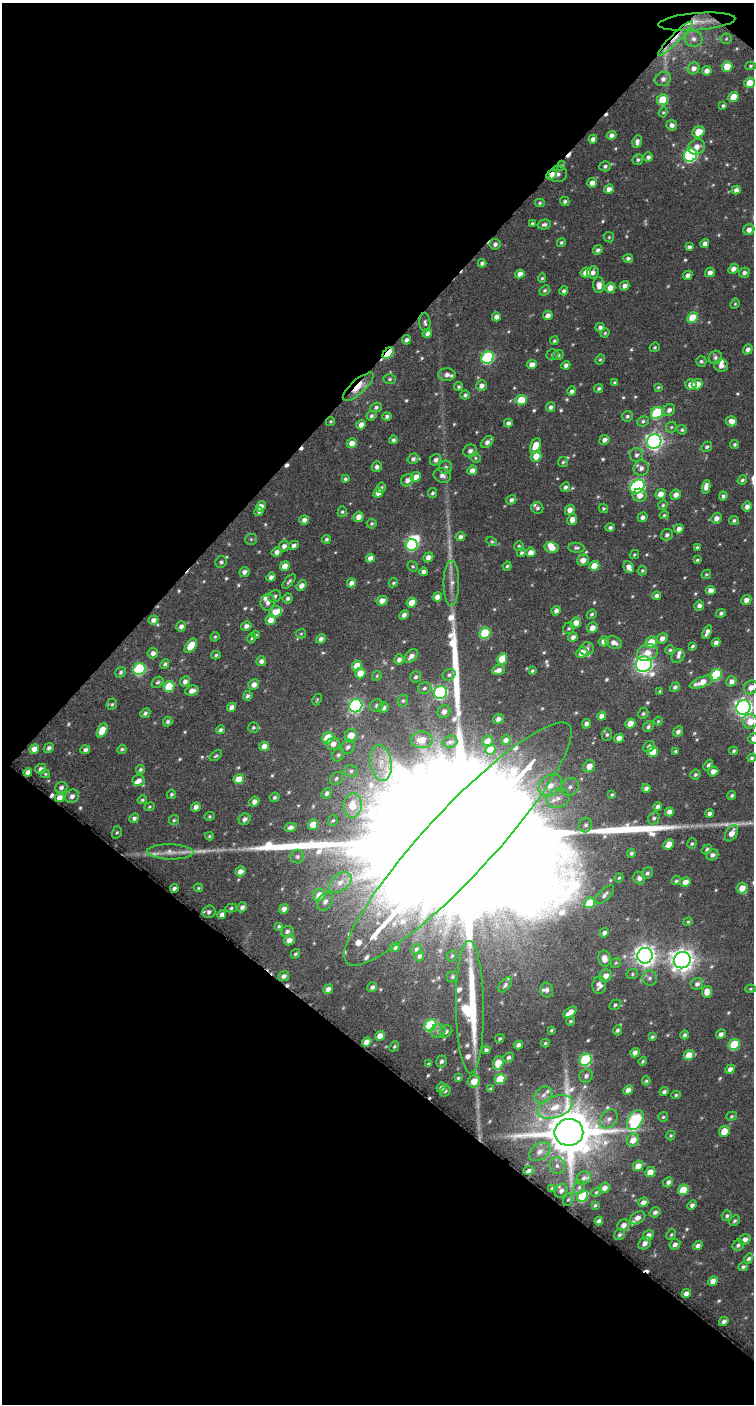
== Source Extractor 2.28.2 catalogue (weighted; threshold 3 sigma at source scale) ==
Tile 1 of 2 x 1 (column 1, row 1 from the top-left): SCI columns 7-758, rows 65-1466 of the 1518 x 1522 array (HDU 1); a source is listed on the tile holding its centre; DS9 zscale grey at full resolution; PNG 756 x 1406 px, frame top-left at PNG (2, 3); each listed source drawn as its Kron ellipse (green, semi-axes under 4 px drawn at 4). Shown black and unused: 50% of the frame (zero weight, under 4 of 7 exposures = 3% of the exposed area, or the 3 px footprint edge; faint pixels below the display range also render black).
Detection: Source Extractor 2.28.2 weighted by HDU 2 'WHT'; one run over the whole footprint, this tile lists its part. Background 0.0672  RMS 0.0095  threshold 0.0389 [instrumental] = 3 sigma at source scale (4.09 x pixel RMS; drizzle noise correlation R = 1.36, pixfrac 0.8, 0.0396/0.0396 arcsec/px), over >= 5 px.
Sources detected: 591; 6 too faint to see at this stretch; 1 inside a brighter object's white glare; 9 cosmic-ray / hot-pixel residue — neither listed nor drawn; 21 inside a brighter listed object's ellipse — not listed separately; of the other 554, all 500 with FLUX_AUTO >= 1.09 (the completeness limit of this list) listed and drawn (54 fainter detections not listed), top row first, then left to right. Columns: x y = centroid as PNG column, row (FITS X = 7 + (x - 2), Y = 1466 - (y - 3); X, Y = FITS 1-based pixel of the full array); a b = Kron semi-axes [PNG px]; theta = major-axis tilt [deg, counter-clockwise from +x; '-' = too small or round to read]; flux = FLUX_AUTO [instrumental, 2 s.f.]
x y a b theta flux
697 22 38 8 5 17
675 38 24 4 45 10
693 39 9 8 - 5.2
726 39 6 5 - 1.4
727 66 5 5 - 17
750 66 5 4 - 1.5
694 68 6 5 - 5.2
707 71 5 4 - 4.8
663 79 8 7 - 4.1
749 83 5 5 - 12
733 97 5 5 - 14
663 100 6 5 - 27
723 106 4 4 - 1.6
663 112 5 4 - 1.3
672 125 5 5 - 4
698 132 6 5 - 16
612 135 5 4 - 3.8
593 139 4 4 - 4.4
637 142 6 4 83 3.7
697 147 8 7 - 6.6
690 155 7 6 - 140
648 157 5 4 - 2.7
638 160 5 5 - 1.9
561 166 5 4 - 1.4
605 166 6 5 - 2.1
558 174 9 8 - 6.1
551 175 6 3 44 12
592 183 5 5 - 5.3
609 189 5 4 - 5.1
736 190 5 4 - 4.2
565 201 5 4 - 1.9
540 203 5 4 - 1.3
532 223 4 3 - 1.2
544 224 7 5 13 2.4
749 230 5 5 - 5.3
609 237 5 4 - 1.3
561 242 4 4 - 1.6
495 244 5 5 - 2.7
705 244 4 4 - 4.5
689 247 4 4 - 2.5
598 250 5 4 - 2.8
628 258 5 4 - 2.3
482 263 4 4 - 2.2
733 269 5 4 - 4.9
586 272 5 5 - 8.3
593 272 6 5 - 3.9
710 272 5 4 - 4.9
744 273 5 5 - 2.9
520 274 5 4 - 5.6
688 275 5 4 - 3.8
542 278 5 4 - 1.4
599 285 8 5 -87 6.5
625 286 5 4 - 3.8
610 288 5 5 - 7.3
545 290 5 4 - 1.7
564 291 5 4 - 2.1
735 304 5 4 - 1.2
548 315 5 4 - 5.2
496 317 4 4 - 5
693 318 5 5 - 24
425 323 10 5 -87 2.4
600 327 5 4 - 2.6
427 333 5 4 - 4.2
605 333 4 4 - 1.1
406 340 5 4 - 2.8
554 341 4 4 - 1.5
655 347 5 4 - 1.4
748 349 5 4 - 3.5
388 353 7 4 47 41
552 354 6 5 - 1.5
558 355 5 5 - 1.6
488 357 6 6 - 100
715 357 7 6 - 2.7
600 359 5 4 - 1.3
701 361 5 5 - 1.8
532 364 5 4 - 6.6
566 365 4 4 - 3
721 365 7 6 - 5.2
447 375 8 6 0 4.9
390 379 6 5 - 1.6
615 383 4 4 - 1.6
691 384 5 5 - 7.7
697 384 5 5 - 8.4
481 386 5 5 - 4.4
358 387 19 7 42 19
459 387 5 4 - 1.6
658 387 4 3 - 1.1
599 388 5 4 - 1.6
572 391 5 4 - 3
465 395 5 4 - 1.9
521 400 5 5 - 21
376 407 6 4 21 1.9
551 407 5 4 - 2.6
669 410 6 5 - 3.9
657 413 6 5 - 65
372 416 5 4 - 2.1
387 416 4 4 - 2.1
627 416 6 5 - 1.9
330 421 5 4 - 1.1
643 421 6 5 - 1.8
732 421 5 5 - 6.4
508 423 4 4 - 3
361 425 5 4 - 6.6
671 427 6 5 - 1.4
682 430 5 4 - 1.7
393 440 4 4 - 2.2
604 440 5 4 - 3.7
487 442 7 4 43 3.8
654 442 7 7 - 340
352 443 5 5 - 7.8
735 444 4 3 - 1.6
536 446 8 5 68 15
707 447 6 4 29 1.9
470 451 7 6 - 3.7
637 455 7 6 - 3
536 456 5 5 - 11
475 458 5 4 - 1.4
413 459 5 5 - 2.8
436 460 6 5 - 3.4
563 462 5 5 - 1.5
377 467 5 5 - 3.1
446 467 6 6 - 2.6
641 468 8 7 - 4.6
472 470 5 4 - 5.1
442 475 9 7 -22 4.3
416 477 5 4 - 8.7
345 479 4 4 - 1.9
407 480 6 5 - 5.2
742 480 5 4 - 1.9
565 487 5 4 - 2.5
637 487 8 6 40 160
706 487 7 4 82 5.2
381 488 5 4 - 2.2
378 493 5 4 - 6.3
432 493 5 4 - 1.9
661 494 5 5 - 7.3
640 495 7 6 - 5.3
676 495 5 5 - 5.3
723 496 4 4 - 2.1
511 500 5 4 - 2.9
663 505 5 4 - 1.3
261 506 5 4 - 6.5
747 506 5 4 - 4.3
537 508 6 5 - 1.7
603 508 5 4 - 1.4
570 510 5 4 - 5.5
259 511 5 4 - 2
342 512 5 4 - 1.4
664 515 4 4 - 1.2
358 517 5 5 - 6.9
643 517 5 4 - 3.3
716 518 5 5 - 4.6
304 520 5 4 - 4.2
572 520 6 5 - 5.8
734 520 5 4 - 2
372 524 5 5 - 1.4
610 527 4 4 - 2.4
679 529 5 4 - 4.7
667 535 6 5 - 2.5
460 537 5 4 - 2.9
251 539 6 5 - 1.5
326 539 4 4 - 1.9
492 541 6 4 -31 1.1
294 545 5 4 - 2.9
411 545 6 6 - 75
284 546 5 5 - 3.7
519 546 5 4 - 1.3
551 547 7 5 -15 8.1
697 547 4 3 - 1.4
576 548 8 5 -5 2
277 552 5 4 - 4.6
531 552 5 4 - 6.8
521 553 5 4 - 1.7
634 554 5 3 - 1.1
428 557 5 4 - 5.2
370 558 5 4 - 6.7
583 560 6 5 - 6.6
697 560 3 3 - 1.3
221 562 6 5 - 1.8
285 566 5 4 - 8.9
413 566 5 4 - 1.3
507 566 4 4 - 1.4
594 566 5 4 - 13
629 567 6 5 - 5.6
642 571 5 4 - 1.4
244 572 5 5 - 4.1
423 572 4 4 - 3.1
706 574 5 3 - 1.3
271 577 5 4 - 3.7
289 581 9 3 49 1.9
351 583 5 4 - 4.8
393 583 5 4 - 1.5
451 583 22 8 90 8.5
301 585 6 4 52 4.3
711 591 5 4 - 6
275 596 7 5 43 2.7
657 596 4 4 - 3.2
437 597 5 4 - 5.8
288 598 5 5 - 2.2
746 600 5 5 - 4.8
382 601 5 4 - 6.8
268 602 8 7 - 4.4
412 602 5 4 - 11
699 605 5 5 - 3.3
556 611 5 4 - 3.7
275 612 6 5 - 10
721 613 5 4 - 2.1
592 614 5 4 - 1.8
404 615 5 4 - 3.9
153 620 5 4 - 4.7
271 620 5 5 - 8.1
576 623 5 5 - 9.1
181 626 5 5 - 3.6
246 626 5 4 - 3.9
569 628 6 5 - 1.7
592 628 5 5 - 7
707 632 7 4 63 4
485 633 6 5 - 43
301 634 5 5 - 1.1
256 635 4 4 - 1.2
215 637 5 4 - 1.2
573 637 5 4 - 4.1
252 638 5 3 - 1.1
662 638 6 5 - 5.2
321 639 5 4 - 3.6
603 641 5 5 - 4.8
651 642 6 5 - 20
614 643 8 6 -21 5.3
716 643 4 4 - 3.7
191 646 8 5 55 15
693 646 3 3 - 1.5
587 649 7 6 - 3.7
670 650 4 4 - 1.4
153 653 5 5 - 4.2
582 653 6 5 - 11
647 653 11 8 17 9.6
216 655 5 4 - 1.5
411 656 8 5 43 4.9
678 656 7 6 - 2.8
502 659 6 5 - 19
399 660 5 5 - 3.8
261 661 5 5 - 3.8
165 664 5 4 - 1.9
644 664 8 7 - 370
357 666 5 4 - 12
139 669 6 6 - 93
498 670 7 4 18 5.4
532 671 4 3 - 1.5
120 672 6 4 58 2
360 673 5 5 - 10
449 675 7 5 27 2.2
716 675 6 5 - 54
377 676 5 4 - 1.1
416 677 6 5 - 2.2
185 681 5 4 - 4
731 681 5 5 - 4.1
158 682 6 5 - 2.1
701 682 12 5 21 11
254 685 5 5 - 5.2
169 686 5 5 - 29
675 687 5 4 - 2.2
751 687 7 6 - 6.2
424 688 6 5 - 2.3
192 691 7 5 16 5.1
660 691 4 3 - 1.1
441 692 7 6 - 160
248 696 5 4 - 2.3
317 700 6 4 64 1.1
403 701 6 5 - 1.7
112 704 5 5 - 1.6
356 706 7 6 - 170
377 706 7 6 - 2.8
232 707 5 4 - 4.8
383 708 5 5 - 3.7
743 708 7 7 - 390
444 712 6 6 - 5.3
145 713 5 4 - 2.3
643 714 6 4 57 1.5
602 716 5 4 - 5.9
498 719 5 5 - 4.5
658 721 4 4 - 1.2
750 721 7 7 - 11
168 722 5 4 - 2.1
630 723 5 4 - 9
586 724 5 4 - 3.4
253 727 5 5 - 1.7
648 727 5 4 - 2.2
102 730 7 4 64 14
220 730 5 3 - 2.1
678 732 6 4 48 3.2
607 735 6 5 - 2
351 736 7 6 - 15
328 738 6 5 - 31
619 738 5 4 - 5.4
753 739 6 5 - 3.7
422 740 11 8 0 12
506 740 5 4 - 3.6
487 741 5 5 - 5.8
450 742 7 6 - 2.6
333 744 7 6 - 5.7
264 746 5 4 - 5.9
348 747 8 6 46 3.6
649 747 6 5 - 3.6
49 748 5 4 - 2.9
34 749 5 4 - 7.1
122 749 5 4 - 1.5
85 750 5 4 - 2.7
490 750 5 4 - 11
653 751 5 5 - 18
675 751 4 4 - 1.4
734 751 4 4 - 1.6
338 755 7 5 60 2.3
216 756 7 4 35 1.4
752 758 4 4 - 1.7
381 763 18 10 -82 15
708 765 6 4 52 1.9
589 766 6 5 - 8.5
41 769 5 5 - 3.8
140 769 4 4 - 1.8
351 771 7 6 - 2.5
713 771 5 4 - 5.1
28 772 4 4 - 4.6
45 774 4 4 - 1.1
695 774 5 4 - 2
336 778 7 5 47 2.3
239 779 5 5 - 13
139 781 6 5 - 4.6
550 785 13 10 37 11
61 787 6 5 - 2.8
570 787 9 8 - 5.5
646 788 4 4 - 3.2
327 793 5 5 - 3
171 794 5 4 - 1.6
612 794 4 3 - 1.2
732 795 4 4 - 1.6
72 796 7 6 - 4.3
274 797 5 4 - 2.1
60 798 5 4 - 7
558 798 12 9 17 9
142 800 5 4 - 1.4
254 802 5 4 - 4.5
352 806 12 9 84 17
658 806 4 3 - 2.8
150 807 5 4 - 1.1
196 807 5 4 - 4.4
669 812 4 4 - 6.3
710 813 4 4 - 3.1
209 816 5 4 - 1.2
134 818 5 4 - 2.6
654 818 6 5 - 2.1
245 819 6 5 - 3.4
174 820 5 5 - 1.4
333 820 5 4 - 1.3
313 824 5 5 - 13
586 825 7 6 - 3.1
291 827 6 4 10 3.3
117 832 6 4 73 1.4
732 833 9 5 60 7.9
209 836 4 4 - 1.2
458 844 163 34 47 280000
669 844 6 4 43 9
692 844 5 4 - 1.5
707 849 5 4 - 2.1
170 852 23 7 -1 8.8
631 853 4 4 - 1.9
712 855 6 5 - 3.3
297 857 7 6 - 2.5
240 871 5 4 - 6.2
647 873 6 5 - 2.2
619 878 5 4 - 1.1
639 878 6 5 - 3.2
676 881 4 4 - 1.7
340 882 13 8 40 8
685 882 5 4 - 7
174 888 4 3 - 2.7
198 888 5 4 - 1.1
742 888 5 5 - 9.9
319 895 6 6 - 12
605 895 12 5 44 3.4
325 901 10 7 58 4.3
590 903 5 5 - 28
242 907 5 4 - 3.9
231 908 6 4 12 1.5
284 909 5 4 - 5.3
209 912 6 6 - 3.2
222 915 4 4 - 4.6
688 922 4 4 - 1.1
279 926 4 3 - 1.5
287 931 6 5 - 3
604 933 5 4 - 3.5
289 940 5 5 - 6.5
395 947 5 4 - 2.3
416 949 5 5 - 1.9
295 954 5 4 - 1.6
419 956 5 4 - 2.1
452 956 6 4 65 1.3
645 956 8 7 - 570
604 959 8 6 -80 7.4
682 960 8 8 - 730
616 963 6 4 43 1.3
632 974 6 5 - 1.4
284 976 5 5 - 3.6
606 976 6 5 - 6.3
452 977 6 5 - 1.7
650 978 7 7 - 3.3
697 984 6 5 - 3.2
505 985 9 5 49 2.7
599 985 9 6 87 4.7
372 987 5 4 - 3.1
328 989 5 4 - 4.3
750 989 5 4 - 1.1
547 990 7 6 - 2.6
707 992 6 5 - 7.9
615 1005 6 4 31 1.6
470 1007 66 14 -89 120
570 1012 8 4 36 7.5
571 1021 4 3 - 1.4
431 1025 6 5 - 77
551 1030 4 3 - 1.2
617 1030 5 4 - 2
438 1031 7 7 - 2.7
446 1031 7 5 39 3.2
721 1034 5 4 - 3.8
685 1035 4 4 - 2.1
380 1036 5 4 - 7.3
652 1037 4 3 - 1.6
500 1039 5 4 - 1.5
367 1042 5 4 - 8
545 1043 4 4 - 1.2
734 1044 6 5 - 37
518 1045 4 4 - 3.3
394 1046 5 4 - 1.3
486 1050 4 4 - 2.3
635 1053 5 4 - 4.4
689 1055 5 4 - 12
508 1057 5 4 - 2.3
586 1060 6 5 - 86
441 1061 6 5 - 2.6
643 1061 4 3 - 1.3
498 1063 7 5 69 16
428 1064 4 3 - 1.5
730 1069 5 4 - 4.4
586 1076 7 6 - 3.1
458 1078 4 3 - 1.5
500 1079 5 5 - 26
474 1081 6 6 - 11
646 1081 4 4 - 1.3
441 1088 5 4 - 3.8
491 1089 4 3 - 2.1
628 1090 5 4 - 5.4
445 1091 6 5 - 1.6
664 1092 5 4 - 2.4
543 1095 10 7 38 4.6
676 1095 5 4 - 1.3
555 1107 18 10 20 19
732 1116 5 4 - 1.4
663 1117 5 5 - 1.4
609 1119 10 8 54 5
635 1120 11 7 57 120
724 1131 5 5 - 11
569 1132 14 13 - 5500
671 1135 5 4 - 1.2
633 1140 7 6 - 9.2
540 1152 12 8 36 7.5
557 1166 8 7 - 4.2
638 1166 5 5 - 8.3
529 1171 5 3 - 2.6
650 1172 5 4 - 12
584 1178 7 6 - 3.2
668 1182 5 4 - 3.2
579 1187 7 5 66 2
552 1188 4 3 - 1.3
604 1188 5 5 - 5.2
683 1190 6 5 - 24
561 1191 7 6 - 3.6
596 1192 5 4 - 1.3
583 1196 6 5 - 48
568 1200 6 4 61 1.3
643 1202 5 4 - 5
595 1205 4 3 - 1.5
692 1205 5 4 - 3
655 1212 5 5 - 2.8
727 1216 5 5 - 1.8
638 1218 8 5 32 4.5
599 1221 4 4 - 2.9
735 1221 5 4 - 1.7
624 1225 6 5 - 5.5
671 1234 6 4 62 1.3
620 1235 6 5 - 2.1
648 1235 6 5 - 4.5
745 1239 6 5 - 4.7
645 1243 7 5 45 4.6
675 1244 6 5 - 3.2
738 1245 6 5 - 2.6
698 1246 5 4 - 3.3
749 1259 5 4 - 2.2
743 1267 5 4 - 2
713 1281 5 4 - 6.7
686 1294 5 4 - 4.8
724 1321 5 4 - 3.5
Overlapping masked pixels (flux is a lower limit): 8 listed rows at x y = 697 22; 675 38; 561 166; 551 175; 388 353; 358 387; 458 844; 569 1132
Isophote crosses this tile's border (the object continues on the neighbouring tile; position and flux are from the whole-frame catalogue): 6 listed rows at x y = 751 687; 743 708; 750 721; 753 739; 752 758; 458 844